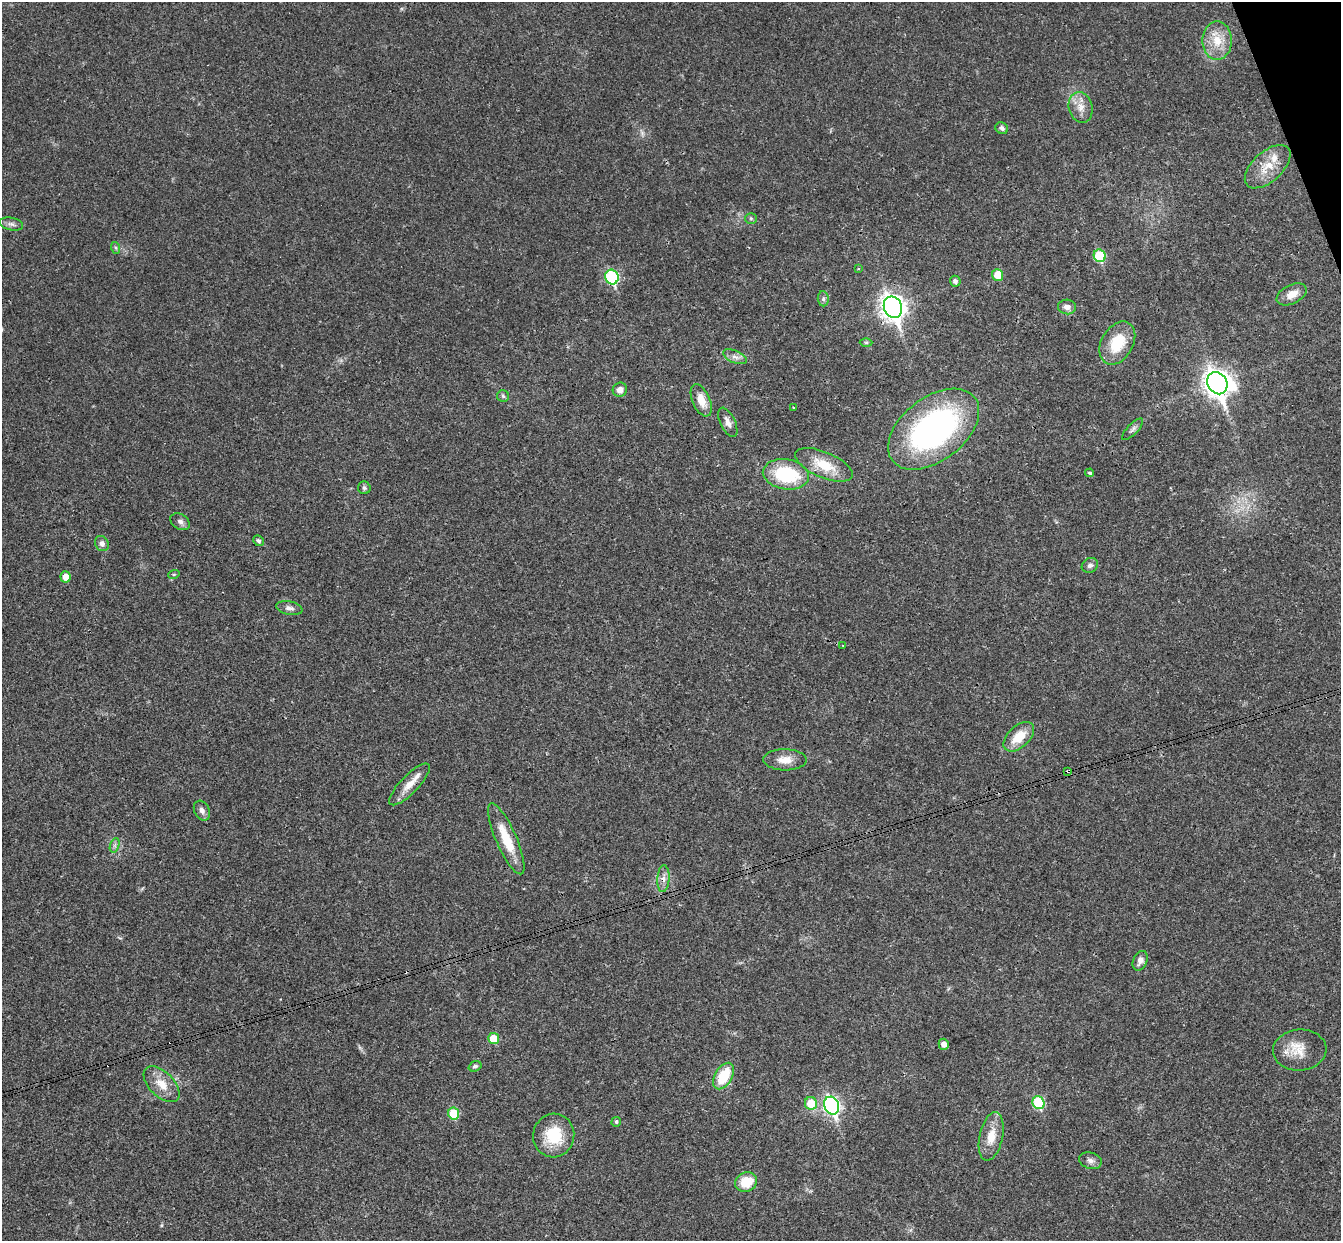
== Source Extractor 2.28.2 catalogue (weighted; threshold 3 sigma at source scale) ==
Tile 10 of 4 x 4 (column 2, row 3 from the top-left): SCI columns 1397-2735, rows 1534-2772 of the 5468 x 5422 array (HDU 1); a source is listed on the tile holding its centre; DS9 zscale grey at full resolution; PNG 1343 x 1243 px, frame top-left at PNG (2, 2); each listed source drawn as its Kron ellipse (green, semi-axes under 4 px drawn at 4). Shown black and unused: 1% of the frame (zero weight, under 3 of 4 exposures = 6% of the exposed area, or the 3 px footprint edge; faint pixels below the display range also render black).
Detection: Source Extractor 2.28.2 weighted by HDU 2 'WHT'; one run over the whole footprint, this tile lists its part. Background 0.0399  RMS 0.0027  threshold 0.0121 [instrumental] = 3 sigma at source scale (4.5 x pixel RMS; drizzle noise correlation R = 1.50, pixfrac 1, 0.05/0.05 arcsec/px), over >= 5 px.
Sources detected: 67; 3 cosmic-ray / hot-pixel residue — neither listed nor drawn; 1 inside a brighter listed object's ellipse — not listed separately; the other 63 listed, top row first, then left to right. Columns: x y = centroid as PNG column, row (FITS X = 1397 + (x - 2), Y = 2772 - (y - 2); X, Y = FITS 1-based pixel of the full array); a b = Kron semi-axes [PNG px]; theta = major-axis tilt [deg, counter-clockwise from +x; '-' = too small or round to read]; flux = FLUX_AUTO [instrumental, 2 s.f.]
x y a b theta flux
1217 41 19 14 -89 5.7
1081 107 15 12 -75 2.9
1002 128 6 5 - 0.75
1268 167 28 14 42 5.8
751 218 6 5 - 0.45
11 224 12 6 -12 1
116 248 6 4 -71 0.4
1100 256 6 6 - 14
858 268 3 3 - 0.27
998 275 6 5 - 4.7
612 277 7 6 - 30
955 281 5 5 - 0.86
1292 294 16 9 27 2.9
823 299 7 5 -85 0.72
893 307 11 9 -68 210
1067 307 9 7 -5 1.4
866 343 6 4 1 0.42
1117 343 23 15 60 9.4
735 357 13 6 -23 1.4
1217 383 12 9 -58 260
620 390 7 7 - 1.7
503 396 6 6 - 0.53
701 400 17 8 -66 3.9
793 407 2 2 - 0.25
728 422 16 7 -64 1.7
934 429 52 31 38 71
1133 429 14 5 46 0.96
824 465 31 12 -23 7.6
1089 473 4 3 - 0.84
786 474 23 15 -9 18
364 488 6 6 - 0.56
180 522 10 7 -33 1
258 541 6 5 - 0.71
102 544 8 6 -58 1
1090 565 8 7 - 0.86
174 574 6 3 18 0.31
66 577 5 5 - 2.5
289 608 13 6 -11 1.2
843 645 3 2 - 0.19
1019 737 18 10 43 5.5
785 760 22 10 -1 3.5
1068 771 4 3 - 0.29
409 784 27 9 46 3.8
202 811 10 7 -63 1.1
506 839 38 10 -66 8.6
115 845 7 4 72 0.68
663 879 13 6 86 1.5
1140 961 10 7 66 1.4
494 1039 5 5 - 6.9
944 1044 5 5 - 1.6
1300 1050 27 20 5 5.9
475 1066 6 5 - 0.66
724 1076 14 8 60 9.3
162 1084 22 12 -45 4.4
811 1103 6 6 - 7
1038 1103 6 6 - 17
832 1106 9 7 -67 78
454 1114 6 5 - 8.6
616 1122 5 4 - 0.49
554 1135 22 20 75 10
991 1136 25 11 78 5
1090 1161 11 8 -15 1.3
746 1182 11 9 23 6.5
Overlapping masked pixels (flux is a lower limit): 6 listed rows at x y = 893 307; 1217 383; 1068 771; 409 784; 663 879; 832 1106